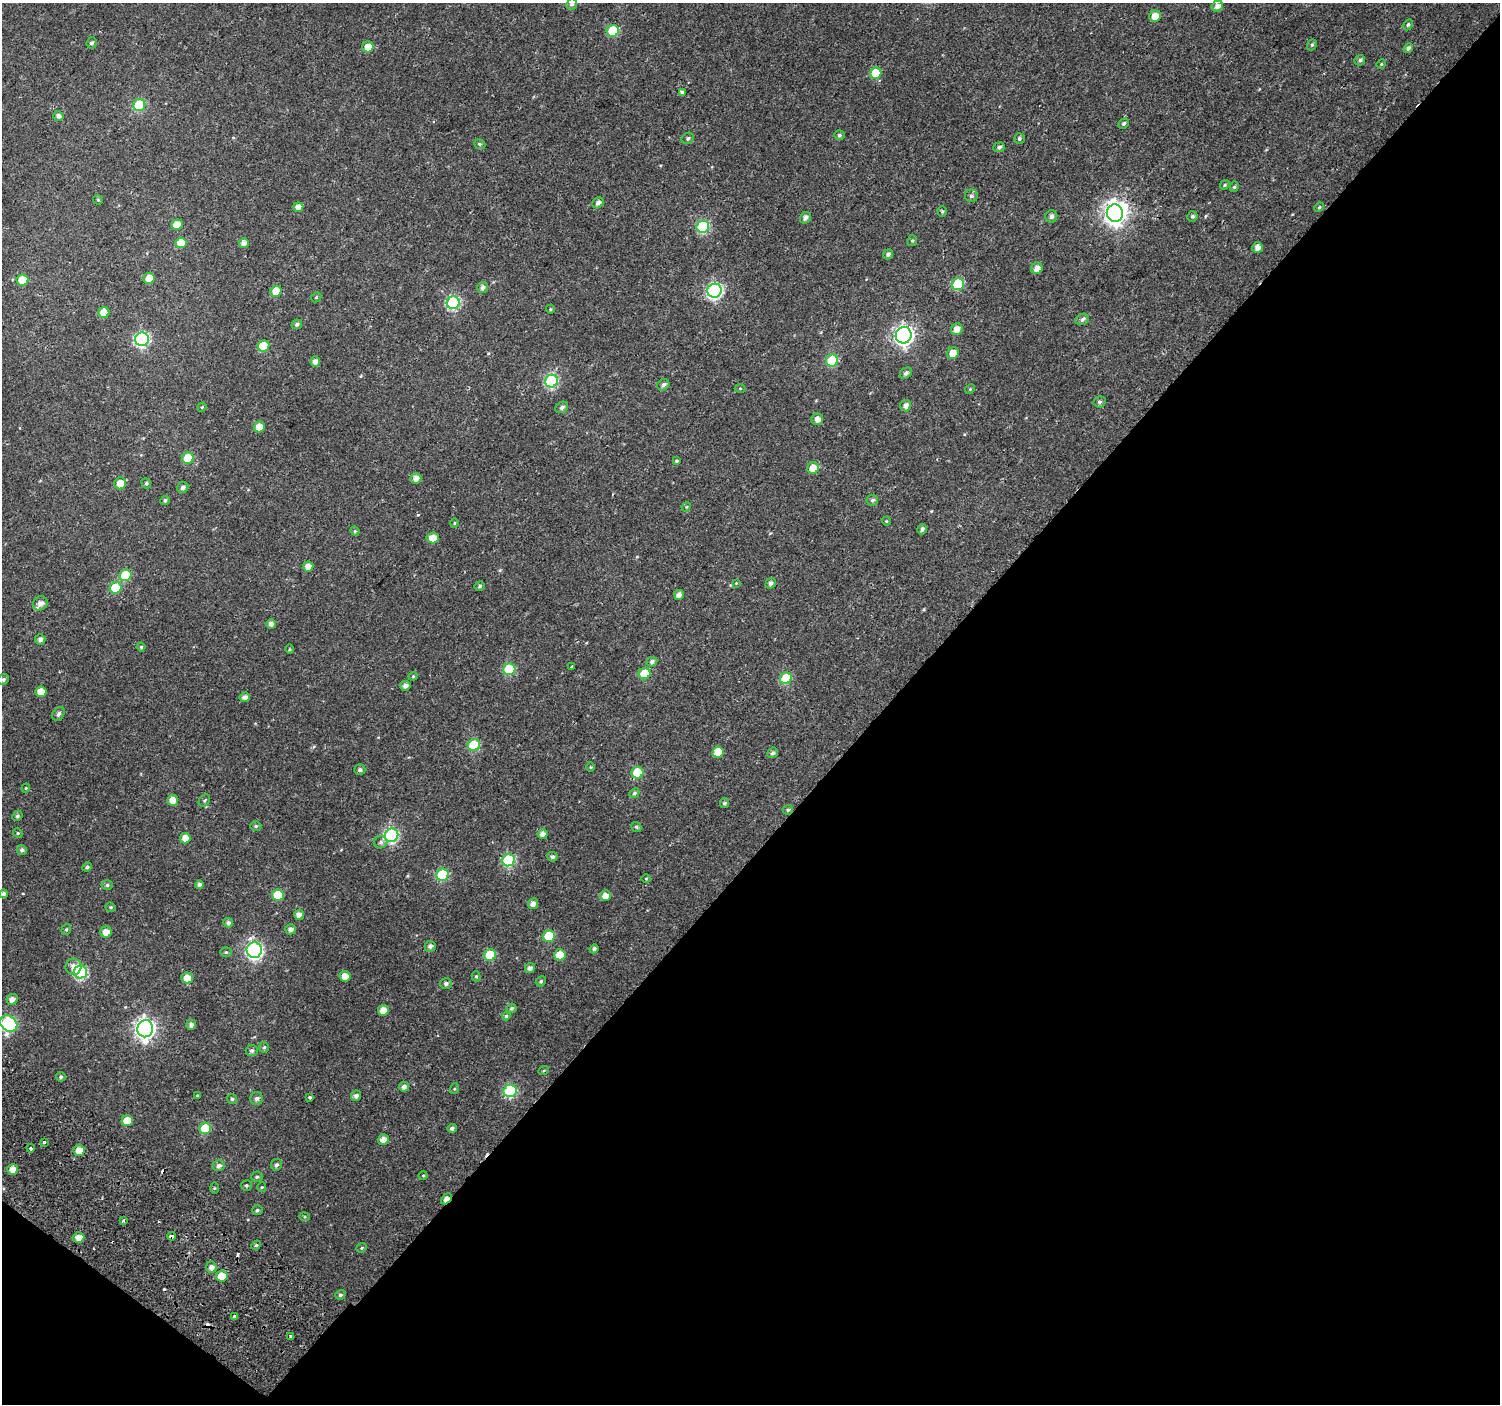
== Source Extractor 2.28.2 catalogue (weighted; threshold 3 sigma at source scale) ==
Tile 15 of 4 x 4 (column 3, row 4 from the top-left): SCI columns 3089-4586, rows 339-1740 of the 6168 x 6217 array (HDU 1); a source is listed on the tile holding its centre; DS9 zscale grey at full resolution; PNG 1502 x 1406 px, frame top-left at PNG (2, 3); each listed source drawn as its Kron ellipse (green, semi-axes under 4 px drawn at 4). Shown black and unused: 42% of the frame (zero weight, under 2 of 3 exposures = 6% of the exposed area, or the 3 px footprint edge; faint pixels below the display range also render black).
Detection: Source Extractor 2.28.2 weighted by HDU 2 'WHT'; one run over the whole footprint, this tile lists its part. Background 0.046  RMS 0.0039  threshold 0.0173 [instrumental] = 3 sigma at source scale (4.5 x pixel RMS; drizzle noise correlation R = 1.50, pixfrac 1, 0.0396/0.0396 arcsec/px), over >= 5 px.
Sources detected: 216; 1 inside a brighter object's white glare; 6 cosmic-ray / hot-pixel residue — neither listed nor drawn; the other 209 listed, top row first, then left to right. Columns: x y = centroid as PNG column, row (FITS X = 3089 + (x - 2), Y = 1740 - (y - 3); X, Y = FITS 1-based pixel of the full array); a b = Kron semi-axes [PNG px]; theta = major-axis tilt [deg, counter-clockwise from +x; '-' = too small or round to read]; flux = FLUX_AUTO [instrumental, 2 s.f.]
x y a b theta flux
572 4 6 5 - 0.97
1217 6 6 5 - 2.1
1155 16 6 5 - 4.2
1408 25 6 4 63 0.58
613 31 6 6 - 14
92 43 5 5 - 1
1312 45 6 4 69 0.55
368 47 5 5 - 3.7
1408 48 5 4 - 1
1360 60 5 5 - 0.89
1381 64 5 3 - 0.35
876 73 6 5 - 11
682 92 4 3 - 2.4
139 105 6 6 - 23
58 116 5 5 - 1.4
1124 123 6 4 45 0.81
839 135 5 5 - 0.67
688 138 6 5 - 0.83
1019 139 5 5 - 0.66
480 144 6 4 -21 0.57
999 147 6 4 20 0.87
1225 185 5 4 - 0.53
1234 187 5 4 - 0.56
971 196 6 6 - 1
98 200 5 5 - 0.46
598 203 6 5 - 1.6
298 207 5 4 - 2.3
1319 207 5 4 - 0.47
942 211 5 4 - 0.52
1115 213 9 8 - 250
1051 216 6 6 - 1.3
1192 216 5 5 - 0.8
805 218 6 5 - 1.5
177 225 6 5 - 4.5
703 227 6 6 - 33
912 241 5 5 - 0.53
181 243 5 5 - 6.1
244 243 5 5 - 1.8
1258 247 5 5 - 2.5
888 254 5 5 - 1.1
1037 268 6 5 - 2.8
149 278 5 5 - 4.3
22 280 6 5 - 7.8
958 284 6 6 - 22
482 287 5 5 - 1.4
276 291 6 5 - 6.1
714 291 7 7 - 70
316 297 5 4 - 0.47
453 303 6 6 - 40
550 309 4 4 - 0.4
104 313 5 5 - 6.4
1082 319 7 5 23 1.1
297 324 5 4 - 0.81
957 329 6 5 - 2.8
904 335 8 8 - 140
142 339 7 6 - 61
263 346 6 5 - 12
953 353 6 5 - 4
315 361 5 5 - 1.7
832 361 6 6 - 25
906 373 6 5 - 1
552 381 6 6 - 43
663 385 6 5 - 1.2
740 388 5 3 - 0.4
970 389 5 4 - 0.45
1099 402 6 5 - 0.87
906 406 6 5 - 1.9
202 407 5 3 - 0.38
562 407 7 5 34 1.1
817 419 6 5 - 2.3
259 427 5 5 - 3.9
188 458 6 5 - 11
676 461 4 3 - 0.55
813 468 6 6 - 4.5
416 478 5 5 - 2.2
120 483 6 6 - 4.3
146 483 5 4 - 0.67
183 488 6 5 - 1.3
165 500 5 4 - 0.77
872 500 6 5 - 0.88
686 507 5 4 - 0.43
886 521 4 4 - 0.37
454 523 5 3 - 0.36
922 529 5 4 - 1
355 531 5 4 - 0.43
433 538 6 5 - 4.1
308 566 5 5 - 2.8
125 575 6 5 - 14
736 583 4 3 - 0.3
771 583 5 5 - 1.1
480 586 5 4 - 0.58
115 588 6 5 - 14
679 595 5 5 - 2.3
40 603 7 6 - 2.5
271 624 5 4 - 1.6
40 639 5 5 - 1.3
141 647 4 4 - 0.51
289 649 5 3 - 0.38
652 662 5 4 - 1.2
571 667 3 3 - 1.6
509 669 6 6 - 19
645 674 6 5 - 9
413 676 4 4 - 0.43
786 678 6 5 - 17
3 679 6 5 - 0.85
405 686 5 4 - 1.7
41 692 5 5 - 5.4
245 697 5 5 - 1.8
59 714 7 5 55 1.2
474 745 6 6 - 20
718 752 6 5 - 7.4
773 753 5 5 - 1
590 767 5 3 - 0.33
360 770 5 5 - 0.96
637 773 6 6 - 12
26 788 4 4 - 0.4
634 793 5 4 - 0.77
173 800 5 5 - 3.4
204 800 7 5 54 0.62
725 803 5 4 - 0.86
788 810 5 5 - 0.76
17 816 5 4 - 0.71
256 826 5 4 - 0.58
636 827 5 4 - 0.62
18 833 5 4 - 0.5
543 834 5 5 - 2
392 835 7 6 - 56
185 838 5 5 - 2.7
381 842 7 6 - 0.92
22 850 5 5 - 1
552 857 5 4 - 0.85
509 860 6 6 - 32
87 867 5 4 - 0.94
443 875 6 6 - 23
646 878 4 3 - 0.29
107 885 5 5 - 0.66
200 885 4 4 - 1.3
4 894 4 4 - 1.1
278 895 6 5 - 10
605 896 6 5 - 3.2
533 904 5 5 - 2
111 907 5 4 - 0.55
299 915 5 4 - 2.2
228 923 5 5 - 1.2
66 929 6 4 69 0.62
291 929 5 5 - 1.6
106 932 6 5 - 3.2
549 936 6 5 - 13
430 946 5 5 - 1.4
594 949 4 4 - 1.1
254 950 8 7 - 91
226 952 6 5 - 0.59
490 955 6 6 - 14
560 955 6 5 - 6.6
74 967 8 8 - 2.8
530 968 5 5 - 1.3
81 972 6 6 - 37
345 976 5 5 - 3.8
476 976 5 4 - 0.6
187 978 6 5 - 5.1
541 981 5 4 - 0.68
446 983 6 5 - 1.1
12 999 6 5 - 2
512 1008 5 4 - 0.74
383 1010 5 5 - 4.3
506 1016 4 4 - 0.63
9 1024 9 7 -40 56
191 1025 5 5 - 1.4
145 1029 8 8 - 170
264 1047 5 4 - 0.63
252 1050 6 5 - 1
544 1070 5 3 - 0.37
61 1077 5 4 - 0.73
404 1087 5 5 - 1.5
454 1089 5 3 - 0.4
510 1091 7 6 - 32
198 1096 4 3 - 3.4
356 1096 5 5 - 1.3
310 1097 3 3 - 0.67
257 1098 6 6 - 1.1
232 1099 5 4 - 0.71
127 1121 6 5 - 5.5
205 1128 6 5 - 10
452 1128 5 4 - 1.1
383 1140 5 5 - 2.7
44 1142 4 4 - 0.49
31 1148 4 3 - 2.6
79 1150 6 5 - 3.7
276 1165 6 5 - 0.95
219 1166 6 5 - 1.3
13 1169 5 5 - 2.9
423 1176 5 3 - 0.35
257 1177 6 5 - 0.74
246 1185 5 5 - 0.59
262 1187 5 4 - 0.42
214 1188 6 4 -90 0.36
446 1199 6 3 46 2.6
257 1210 5 5 - 0.76
304 1217 5 4 - 0.45
123 1221 3 2 - 0.83
172 1236 4 3 - 5.9
79 1237 6 5 - 2.7
256 1245 5 4 - 0.67
362 1248 5 4 - 0.52
211 1267 5 5 - 2.1
222 1276 6 5 - 7.6
340 1295 5 4 - 0.81
234 1316 3 3 - 5.2
291 1337 3 3 - 0.91
Overlapping masked pixels (flux is a lower limit): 2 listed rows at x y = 446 1199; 172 1236
Isophote crosses this tile's border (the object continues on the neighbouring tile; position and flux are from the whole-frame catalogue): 1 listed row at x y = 572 4